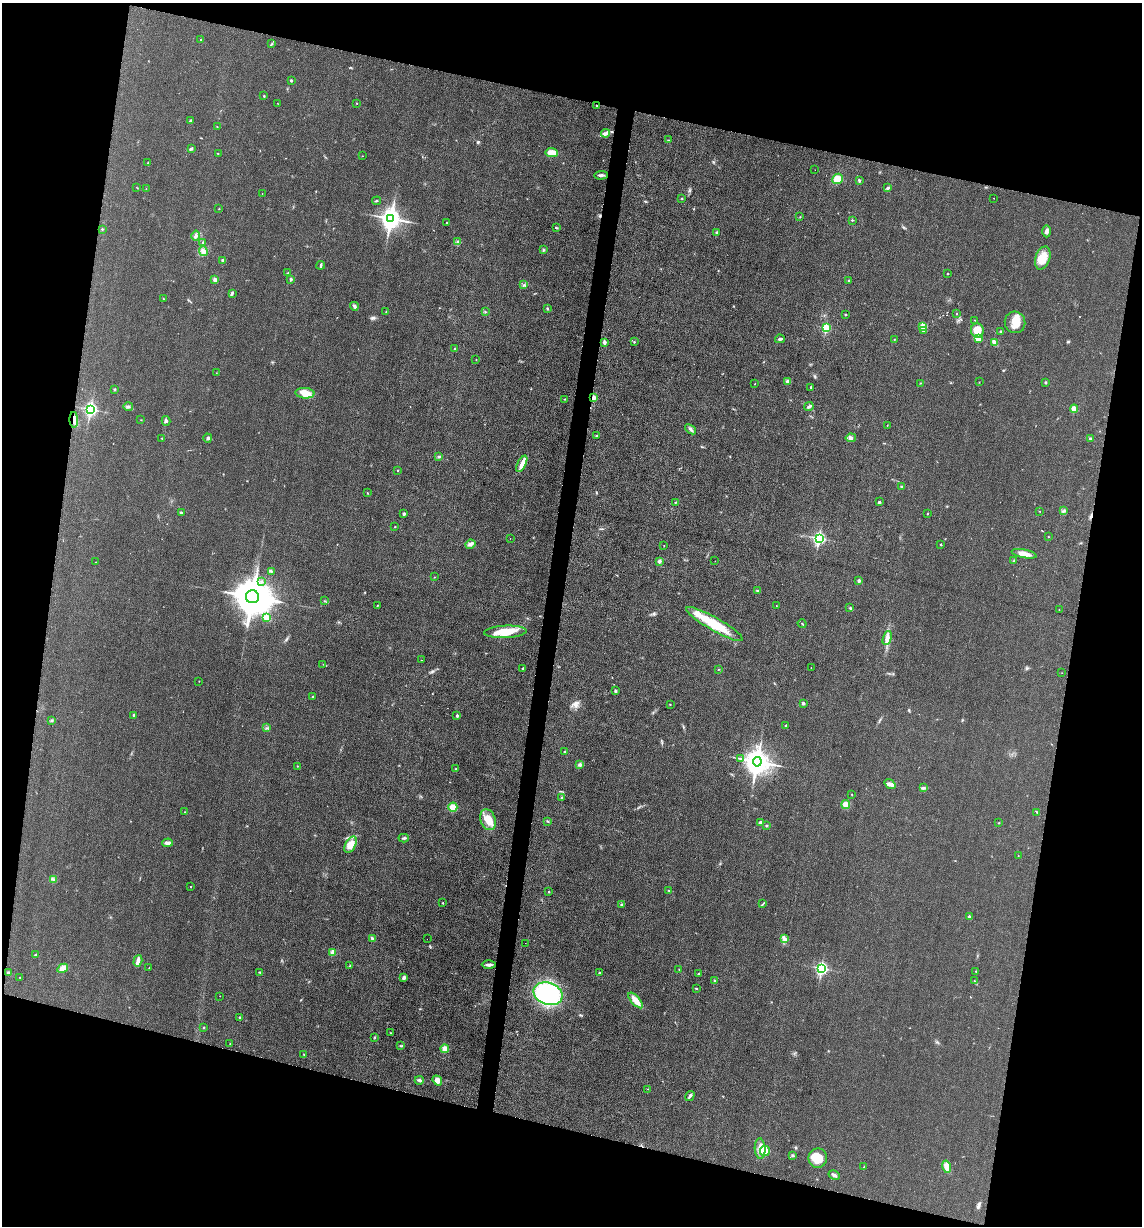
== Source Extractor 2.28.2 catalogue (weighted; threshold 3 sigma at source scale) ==
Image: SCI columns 248-4805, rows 7-4900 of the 4933 x 4909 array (HDU 1 of 3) = the unmasked area's bounding box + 8 px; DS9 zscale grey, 4 x 4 block average (1 PNG px = mean of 4 x 4 image px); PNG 1144 x 1228 px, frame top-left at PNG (2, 3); each listed source drawn as its Kron ellipse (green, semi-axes under 4 px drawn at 4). Shown black and unused: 28% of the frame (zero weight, under 3 of 4 exposures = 1% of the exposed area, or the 3 px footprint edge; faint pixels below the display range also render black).
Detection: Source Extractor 2.28.2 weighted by HDU 2 'WHT'. Background 0.0386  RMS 0.0057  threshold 0.0259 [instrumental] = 3 sigma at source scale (4.5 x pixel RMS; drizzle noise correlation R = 1.50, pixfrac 1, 0.05/0.05 arcsec/px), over >= 5 px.
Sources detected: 236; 3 coinciding with a brighter row at this scale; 3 inside a brighter listed object's ellipse — not listed separately; the other 230 listed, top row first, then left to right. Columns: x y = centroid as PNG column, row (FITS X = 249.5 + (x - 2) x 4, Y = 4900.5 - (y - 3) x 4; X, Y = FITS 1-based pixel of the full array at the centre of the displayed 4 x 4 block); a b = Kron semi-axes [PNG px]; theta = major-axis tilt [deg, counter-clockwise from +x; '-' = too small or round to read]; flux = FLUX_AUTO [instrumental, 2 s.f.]
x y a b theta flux
201 40 2 2 - 2.8
271 44 4 2 - 2.8
291 80 2 2 - 7.1
264 96 3 2 - 2.1
277 103 2 2 - 0.83
357 103 2 2 - 1.8
596 106 2 2 - 6
190 121 3 3 - 4.5
217 127 2 2 - 1.5
605 133 4 3 - 9.3
669 140 3 2 - 2.2
191 148 3 2 - 5.7
552 152 6 3 -6 42
218 153 2 2 - 1.6
362 156 2 2 - 0.78
148 163 4 2 - 1.9
815 170 2 2 - 0.51
601 175 7 3 3 7.9
837 179 6 5 - 30
859 180 3 2 - 4.4
136 187 2 2 - 1.2
888 188 2 2 - 9.2
146 189 2 2 - 0.92
262 194 2 2 - 0.79
682 198 2 2 - 1.7
994 198 2 2 - 0.97
377 201 4 2 - 2.7
219 209 2 2 - 1.3
800 217 2 2 - 1.3
391 218 4 3 - 2500
852 220 2 2 - 5
446 223 2 2 - 3.7
556 228 4 2 - 2.8
102 229 2 2 - 4.3
1046 231 6 4 89 9.8
717 233 2 2 - 13
196 236 5 3 - 9.7
458 242 3 2 - 4.2
203 243 4 2 - 4
543 250 3 2 - 3.7
203 251 5 3 - 14
1043 258 12 7 72 48
223 260 2 2 - 6.8
321 265 4 2 - 4.8
288 273 3 2 - 3.3
948 274 2 2 - 4.5
291 279 2 2 - 14
215 280 3 3 - 8.8
849 280 2 2 - 6.5
523 285 4 2 - 4.9
232 293 3 3 - 4.2
163 299 2 2 - 1.9
354 306 4 3 - 6.2
547 309 2 2 - 2.5
386 311 2 2 - 1.9
485 312 2 2 - 2.3
957 313 2 2 - 1.3
846 315 2 2 - 6.4
975 320 2 2 - 1.1
1015 322 11 10 - 50
923 327 3 2 - 6.2
826 328 2 2 - 190
977 330 7 6 - 49
923 331 2 2 - 2.9
1001 331 3 2 - 3.2
780 339 5 2 - 5.9
894 339 2 2 - 1.1
978 339 4 3 - 25
605 342 2 2 - 23
634 342 2 2 - 3
994 343 4 2 - 17
455 349 2 2 - 10
476 359 2 2 - 1.1
216 373 2 2 - 0.89
788 381 3 3 - 7.1
979 382 2 2 - 1.2
1046 382 2 2 - 3.7
920 383 2 2 - 1.8
755 384 2 2 - 1.3
811 387 2 2 - 7.6
115 389 3 2 - 3.8
305 393 9 5 -4 40
594 397 3 3 - 11
565 399 2 2 - 1.5
128 406 5 2 - 5.9
809 406 5 2 - 8.3
91 409 3 2 - 740
1074 409 4 3 - 21
74 420 8 2 -88 12
141 420 2 2 - 0.88
166 421 5 3 - 6
887 425 2 2 - 1.4
691 429 6 3 -39 7.4
596 436 2 2 - 3
162 438 2 2 - 2.1
208 438 4 3 - 7.9
851 438 5 3 - 9.1
1090 439 2 2 - 12
439 456 2 2 - 3.1
522 464 9 4 63 19
397 470 2 2 - 1.5
901 486 3 2 - 2.1
367 493 3 2 - 2
675 502 2 2 - 3.4
879 502 3 2 - 3.8
1040 511 2 2 - 0.83
1063 511 2 2 - 3.1
182 513 2 2 - 1.3
404 514 2 2 - 17
927 514 2 2 - 5
395 527 2 2 - 1.5
1048 536 2 2 - 1.1
510 538 2 2 - 0.64
819 538 3 2 - 640
470 544 5 3 - 8.5
941 544 2 2 - 2.2
664 545 2 2 - 1.7
1024 554 12 4 -11 29
659 561 2 2 - 29
715 561 2 2 - 0.73
1014 561 2 2 - 2.3
95 562 2 2 - 1.3
271 571 2 2 - 1.3
434 577 2 2 - 0.98
859 581 2 2 - 22
261 582 2 2 - 1.9
757 591 3 3 - 3.6
252 597 6 6 - 14000
324 601 2 2 - 1.8
377 606 3 2 - 2.1
776 606 2 2 - 1.3
850 608 3 2 - 3
1059 609 2 2 - 1
267 618 4 4 - 11
714 624 32 6 -30 130
802 624 4 2 - 2.9
505 632 21 6 3 80
887 638 7 4 74 14
421 660 2 2 - 0.68
323 664 2 2 - 0.59
523 668 3 2 - 2.3
811 668 2 2 - 1.5
718 669 2 2 - 1.5
1062 673 2 2 - 0.75
199 681 2 2 - 1.1
615 691 3 3 - 3.9
313 696 2 2 - 2.4
803 703 3 2 - 6.4
670 704 2 2 - 1.2
133 715 2 2 - 2.7
457 716 4 2 - 4.4
52 720 3 2 - 2.9
786 725 2 2 - 2.3
266 728 2 2 - 1.2
565 751 2 2 - 2.9
741 759 3 2 - 2.4
757 762 4 4 - 4300
580 765 3 2 - 4.1
297 766 2 2 - 2.6
456 769 3 2 - 3.5
890 784 6 3 -37 12
923 788 2 2 - 1.8
852 794 2 2 - 1.3
562 798 2 2 - 3.6
846 805 4 4 - 27
453 807 4 4 - 34
184 812 2 2 - 1
1037 812 3 2 - 2.8
488 820 11 7 -71 51
547 821 3 2 - 2.8
761 823 3 2 - 12
999 823 2 2 - 1.5
767 826 2 2 - 3.8
404 838 5 2 - 4.4
167 843 5 3 - 13
351 845 9 5 63 28
1018 856 2 2 - 1.4
53 880 3 2 - 3.5
190 887 2 2 - 2
669 890 3 2 - 1.2
549 891 2 2 - 4.5
443 903 2 2 - 1.3
763 904 3 2 - 2.8
621 905 2 2 - 2.6
969 917 3 2 - 3.8
372 938 2 2 - 1.7
784 938 3 2 - 5.4
427 939 2 2 - 0.57
525 943 2 2 - 0.5
332 952 4 3 - 14
36 954 4 2 - 2.4
138 961 6 3 73 16
489 965 7 3 0 12
350 966 4 2 - 2.4
63 968 6 4 29 26
149 968 2 2 - 0.74
822 968 3 2 - 610
679 969 2 2 - 2.3
976 971 2 2 - 1.9
260 972 2 2 - 2.4
8 973 4 2 - 4.5
599 973 2 2 - 3.6
698 974 3 2 - 2.5
20 977 2 2 - 1.3
404 977 3 3 - 9.2
714 980 2 2 - 1.4
974 980 2 2 - 1.1
696 988 4 2 - 2.3
548 994 15 11 -18 450
220 996 2 2 - 0.93
636 1001 10 3 -48 47
240 1018 3 2 - 3.9
204 1028 3 2 - 2.4
390 1033 2 2 - 1.3
375 1037 2 2 - 1.7
230 1044 3 2 - 1.9
401 1046 2 2 - 2
445 1049 4 4 - 20
304 1054 2 2 - 2.1
419 1080 4 2 - 8.5
437 1080 5 4 - 17
648 1089 2 2 - 1.3
690 1096 5 3 - 6.3
760 1148 10 5 -87 27
765 1151 5 5 - 36
793 1155 3 2 - 3.8
818 1158 9 9 - 53
864 1167 2 2 - 3.2
947 1167 6 4 -76 30
834 1175 6 3 -28 9.5
Overlapping masked pixels (flux is a lower limit): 2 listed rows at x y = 594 397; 74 420
Diffuse or blended objects may show on this block-average render without a row.